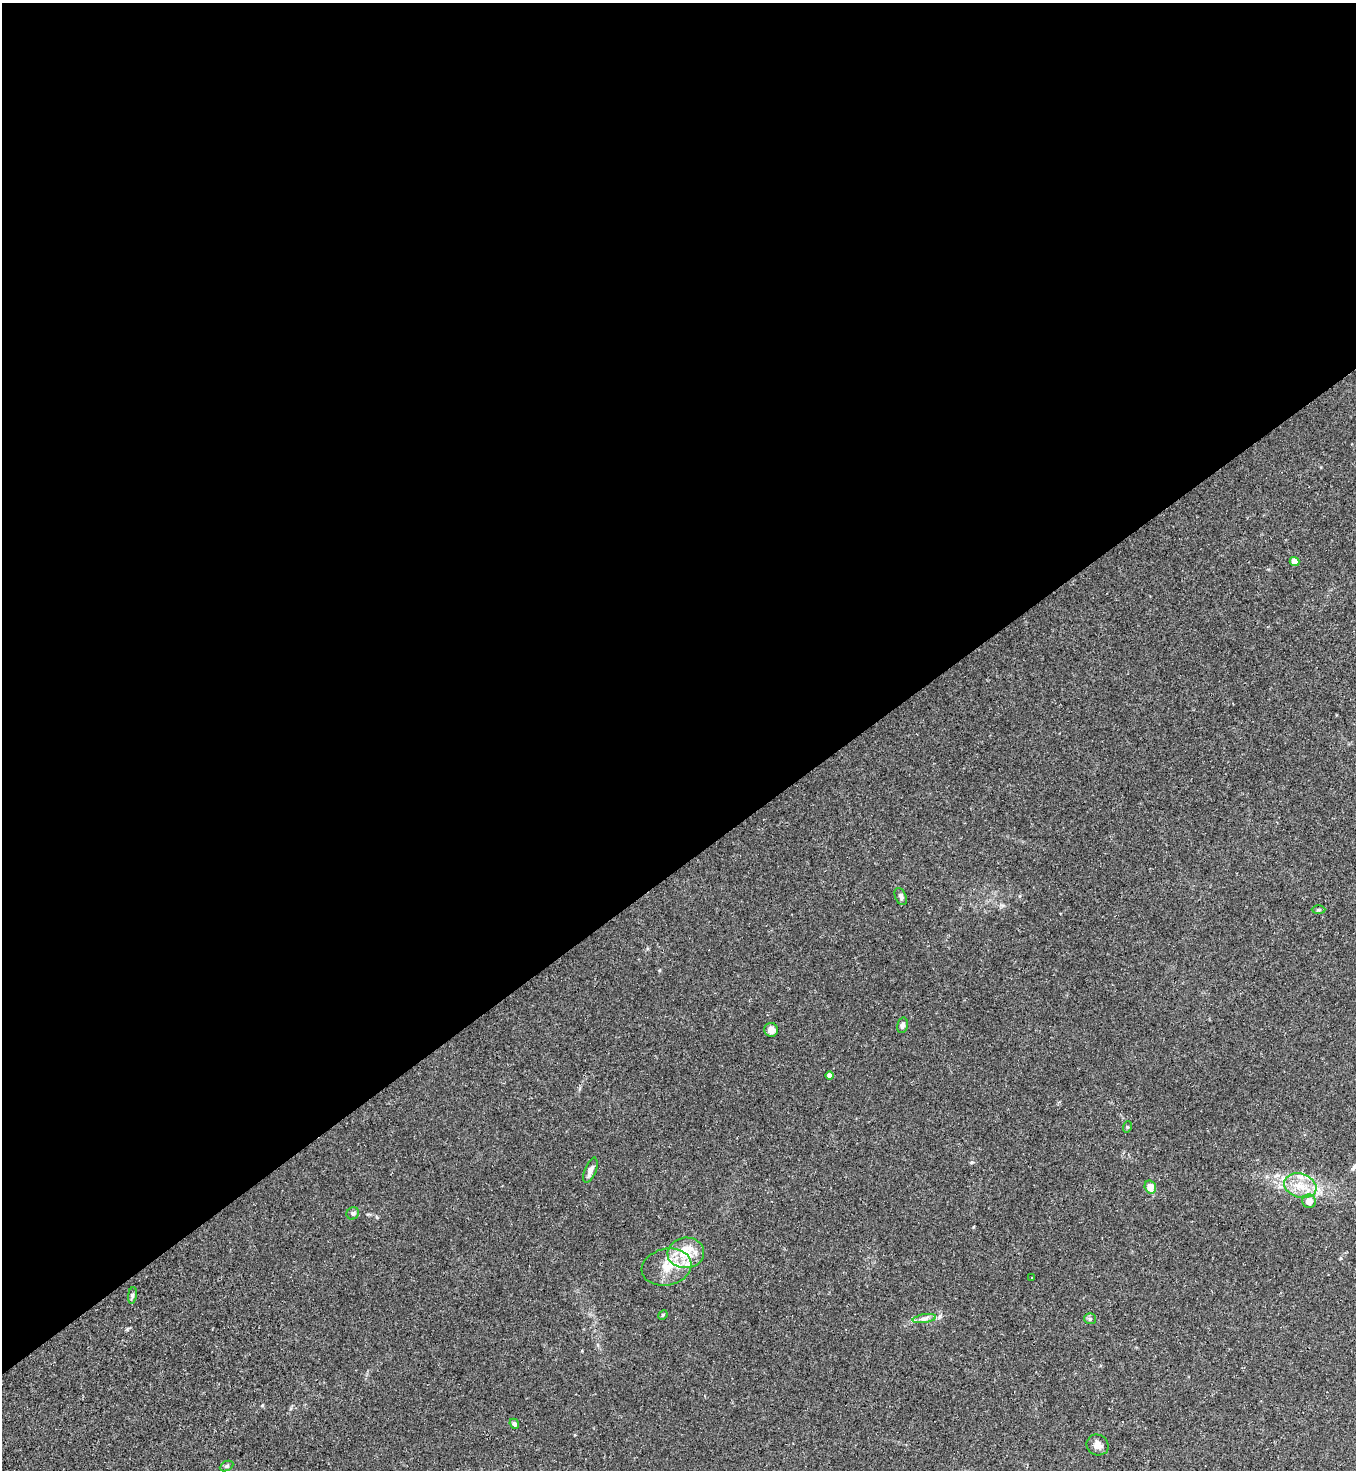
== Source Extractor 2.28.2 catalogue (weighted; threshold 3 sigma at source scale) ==
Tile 2 of 4 x 4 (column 2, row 1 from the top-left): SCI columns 1649-3002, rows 4404-5871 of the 5867 x 5873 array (HDU 1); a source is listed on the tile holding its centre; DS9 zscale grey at full resolution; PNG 1358 x 1472 px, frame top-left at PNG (2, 3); each listed source drawn as its Kron ellipse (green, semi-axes under 4 px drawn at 4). Shown black and unused: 59% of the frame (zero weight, under 3 of 4 exposures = <1% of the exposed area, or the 3 px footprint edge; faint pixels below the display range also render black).
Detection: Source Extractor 2.28.2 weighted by HDU 2 'WHT'; one run over the whole footprint, this tile lists its part. Background 0.029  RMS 0.003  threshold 0.0133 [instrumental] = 3 sigma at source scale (4.5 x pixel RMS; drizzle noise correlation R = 1.50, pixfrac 1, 0.05/0.05 arcsec/px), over >= 5 px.
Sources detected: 24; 2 inside a brighter listed object's ellipse — not listed separately; the other 22 listed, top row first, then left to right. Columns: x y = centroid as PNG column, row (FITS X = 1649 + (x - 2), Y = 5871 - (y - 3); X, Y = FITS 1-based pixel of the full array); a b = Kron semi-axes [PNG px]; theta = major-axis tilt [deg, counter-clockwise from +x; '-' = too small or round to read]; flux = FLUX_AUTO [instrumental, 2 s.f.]
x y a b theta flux
1295 561 5 4 - 2.8
901 896 9 5 -66 0.76
1318 910 7 3 0 0.35
903 1025 8 5 75 0.93
771 1030 7 6 - 1.7
829 1076 4 4 - 1.3
1127 1127 5 3 - 0.31
590 1170 13 5 68 1.4
1300 1186 16 12 -17 4.9
1150 1187 6 5 - 3
1309 1201 7 6 - 2.4
353 1213 6 6 - 0.65
686 1253 18 15 5 6.4
667 1267 25 18 12 7
1031 1277 3 2 - 0.36
132 1295 8 4 81 0.52
663 1315 5 4 - 0.33
924 1319 12 4 9 1.2
1090 1319 6 5 - 0.51
514 1424 5 4 - 0.66
1098 1445 11 10 - 1.8
227 1466 7 4 26 0.51